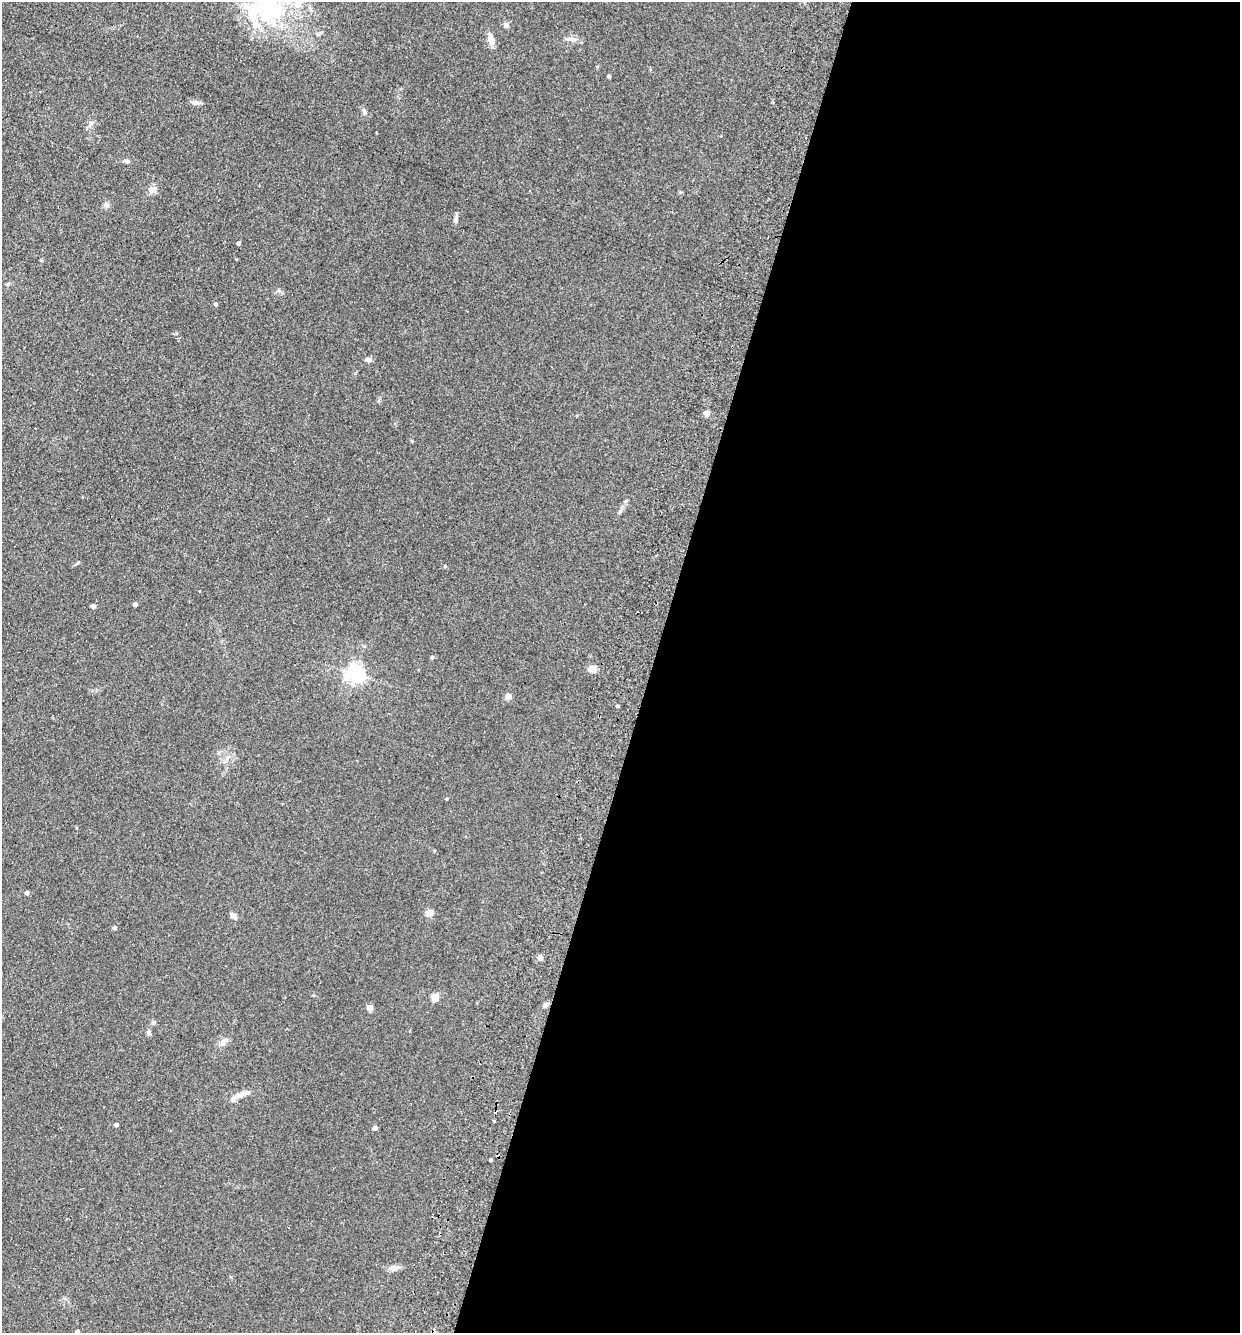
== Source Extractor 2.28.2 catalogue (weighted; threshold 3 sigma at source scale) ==
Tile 12 of 4 x 4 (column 4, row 3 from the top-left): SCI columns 4028-5265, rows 1354-2684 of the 5452 x 5368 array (HDU 1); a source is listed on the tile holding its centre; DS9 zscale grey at full resolution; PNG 1242 x 1335 px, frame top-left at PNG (2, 2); no overlay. Shown black and unused: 47% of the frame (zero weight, under 2 of 3 exposures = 3% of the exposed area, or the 3 px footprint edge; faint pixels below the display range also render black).
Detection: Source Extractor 2.28.2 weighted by HDU 2 'WHT'; one run over the whole footprint, this tile lists its part. Background 0.15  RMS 0.011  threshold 0.0505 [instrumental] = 3 sigma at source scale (4.5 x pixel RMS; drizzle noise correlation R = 1.50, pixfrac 1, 0.05/0.05 arcsec/px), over >= 5 px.
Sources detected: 52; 2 inside a brighter object's white glare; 1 cosmic-ray / hot-pixel residue — not listed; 3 inside a brighter listed object's ellipse — not listed separately; the other 46 listed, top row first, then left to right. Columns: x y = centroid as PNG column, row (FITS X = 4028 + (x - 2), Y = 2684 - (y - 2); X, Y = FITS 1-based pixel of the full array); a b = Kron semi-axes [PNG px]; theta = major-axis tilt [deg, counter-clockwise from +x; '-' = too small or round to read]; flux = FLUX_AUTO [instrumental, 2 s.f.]
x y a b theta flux
299 2 14 7 16 8.3
269 12 32 21 -44 80
506 25 7 5 45 2.3
571 39 17 5 -8 5.1
491 40 15 7 -73 7
609 76 4 3 - 1.9
196 103 9 5 -2 3.3
364 111 10 4 -70 2.7
91 124 8 7 - 3.7
127 161 8 5 -1 2.5
152 189 9 8 - 6.2
106 205 8 6 -16 2.8
456 219 8 6 74 3.2
238 243 4 3 - 2.8
8 284 5 5 - 1.6
215 304 4 4 - 2.6
368 359 8 5 -8 3.5
707 413 4 4 - 13
412 441 5 3 - 1
77 563 8 3 45 1.3
135 604 4 4 - 3.3
93 606 4 4 - 5.6
432 657 5 4 - 1.2
592 669 8 7 - 8.3
355 674 6 6 - 460
508 697 4 4 - 16
617 706 4 3 - 1.4
446 799 3 3 - 1
27 893 4 4 - 3.4
429 913 5 4 - 25
233 915 9 6 -49 4
115 928 4 4 - 3
540 958 4 4 - 8.1
434 997 5 4 - 27
545 1005 7 5 45 2.9
370 1008 4 4 - 15
153 1023 6 5 - 2.2
148 1033 6 5 - 2.2
223 1043 8 8 - 4.5
244 1094 24 6 15 7.3
494 1121 3 2 - 1.2
116 1125 4 3 - 3.1
375 1128 4 4 - 3.4
490 1160 3 3 - 2
393 1268 12 6 16 4.4
77 1332 4 4 - 2.5
Isophote crosses this tile's border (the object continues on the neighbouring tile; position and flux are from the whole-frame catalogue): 3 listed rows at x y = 299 2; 269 12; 77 1332
Unlisted compact peaks at least as high as the median listed source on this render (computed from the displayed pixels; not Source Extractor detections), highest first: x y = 445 566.